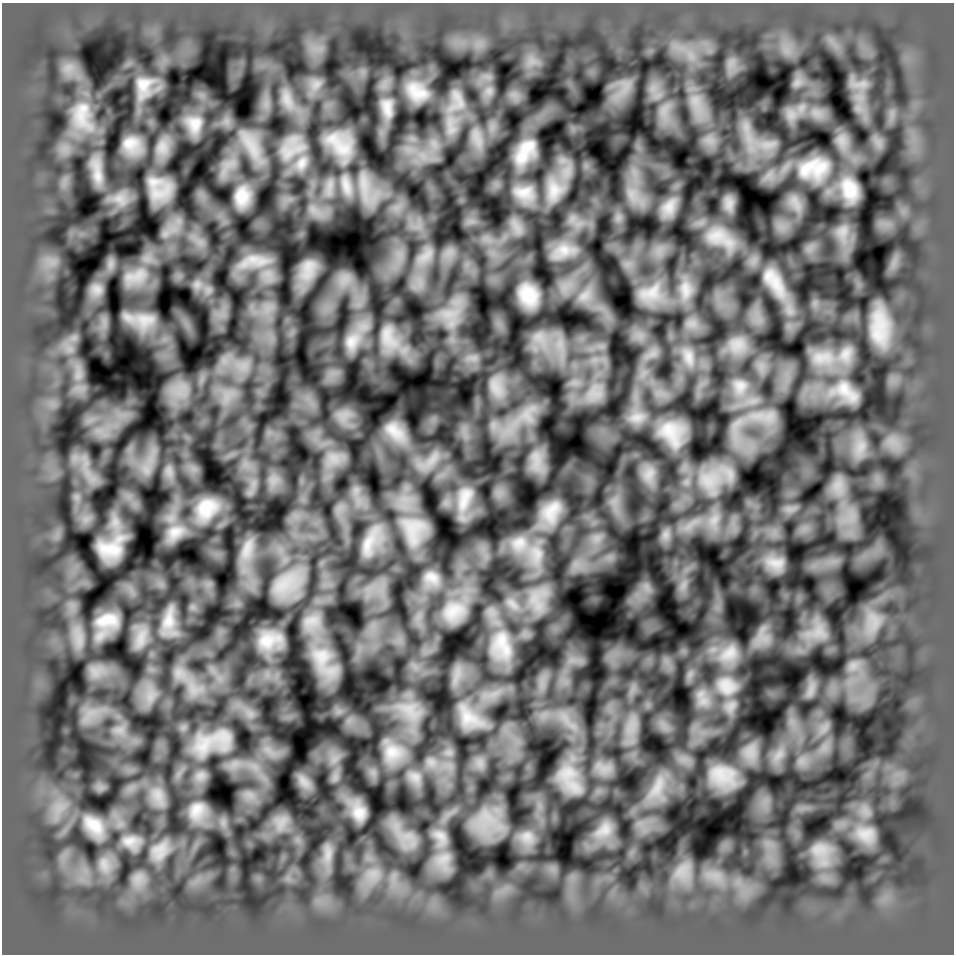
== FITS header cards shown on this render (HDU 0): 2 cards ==
NAXIS1  =                  952 /
NAXIS2  =                  952 /

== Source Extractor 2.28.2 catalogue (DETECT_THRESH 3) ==
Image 952 x 952 px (HDU 0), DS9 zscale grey, 1 PNG px = 1 image px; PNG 956 x 956 px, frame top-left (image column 1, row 952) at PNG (2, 3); no overlay
Background 0.998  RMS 0.055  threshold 0.165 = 3 sigma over >= 5 px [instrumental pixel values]
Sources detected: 54; all 54 listed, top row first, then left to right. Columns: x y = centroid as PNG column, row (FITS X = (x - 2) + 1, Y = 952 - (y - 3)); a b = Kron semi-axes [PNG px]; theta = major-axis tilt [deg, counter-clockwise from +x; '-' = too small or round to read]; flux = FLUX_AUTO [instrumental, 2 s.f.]
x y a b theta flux
143 84 20 17 34 61
417 92 31 17 -31 87
83 108 14 11 59 50
387 108 25 11 -83 51
195 124 20 18 85 61
130 143 21 16 9 49
342 149 17 11 -10 65
525 151 36 15 58 100
301 163 15 10 67 40
808 167 43 19 38 150
98 176 15 8 -79 38
153 182 15 11 10 42
849 189 26 18 -67 95
554 190 23 16 88 82
524 192 25 14 9 63
242 196 21 16 81 61
669 207 18 13 67 54
716 235 22 11 15 67
564 250 14 12 -7 57
773 281 49 18 -55 130
685 288 17 5 -72 26
528 295 16 12 -60 84
387 335 25 13 -86 75
878 335 21 15 -48 88
352 341 22 16 64 70
740 385 10 9 - 31
844 389 22 15 -61 87
669 430 25 18 -65 100
394 431 30 14 -40 64
465 498 35 13 71 66
207 508 29 23 47 120
551 511 33 19 59 92
175 532 20 14 22 58
519 542 16 11 16 51
367 544 14 7 74 35
110 549 23 10 -7 66
776 563 21 9 -5 46
432 577 19 11 -31 41
453 610 19 9 42 62
107 620 28 14 9 67
168 621 21 15 76 66
501 640 19 11 -90 68
267 641 24 20 6 83
729 653 24 15 32 80
322 656 17 15 -48 79
726 686 26 22 -54 110
467 717 13 11 -45 51
203 747 13 7 38 38
392 752 20 18 -6 81
720 773 26 19 -46 110
196 809 21 14 55 54
359 813 18 18 - 48
94 825 29 16 -41 72
605 829 10 4 -72 16